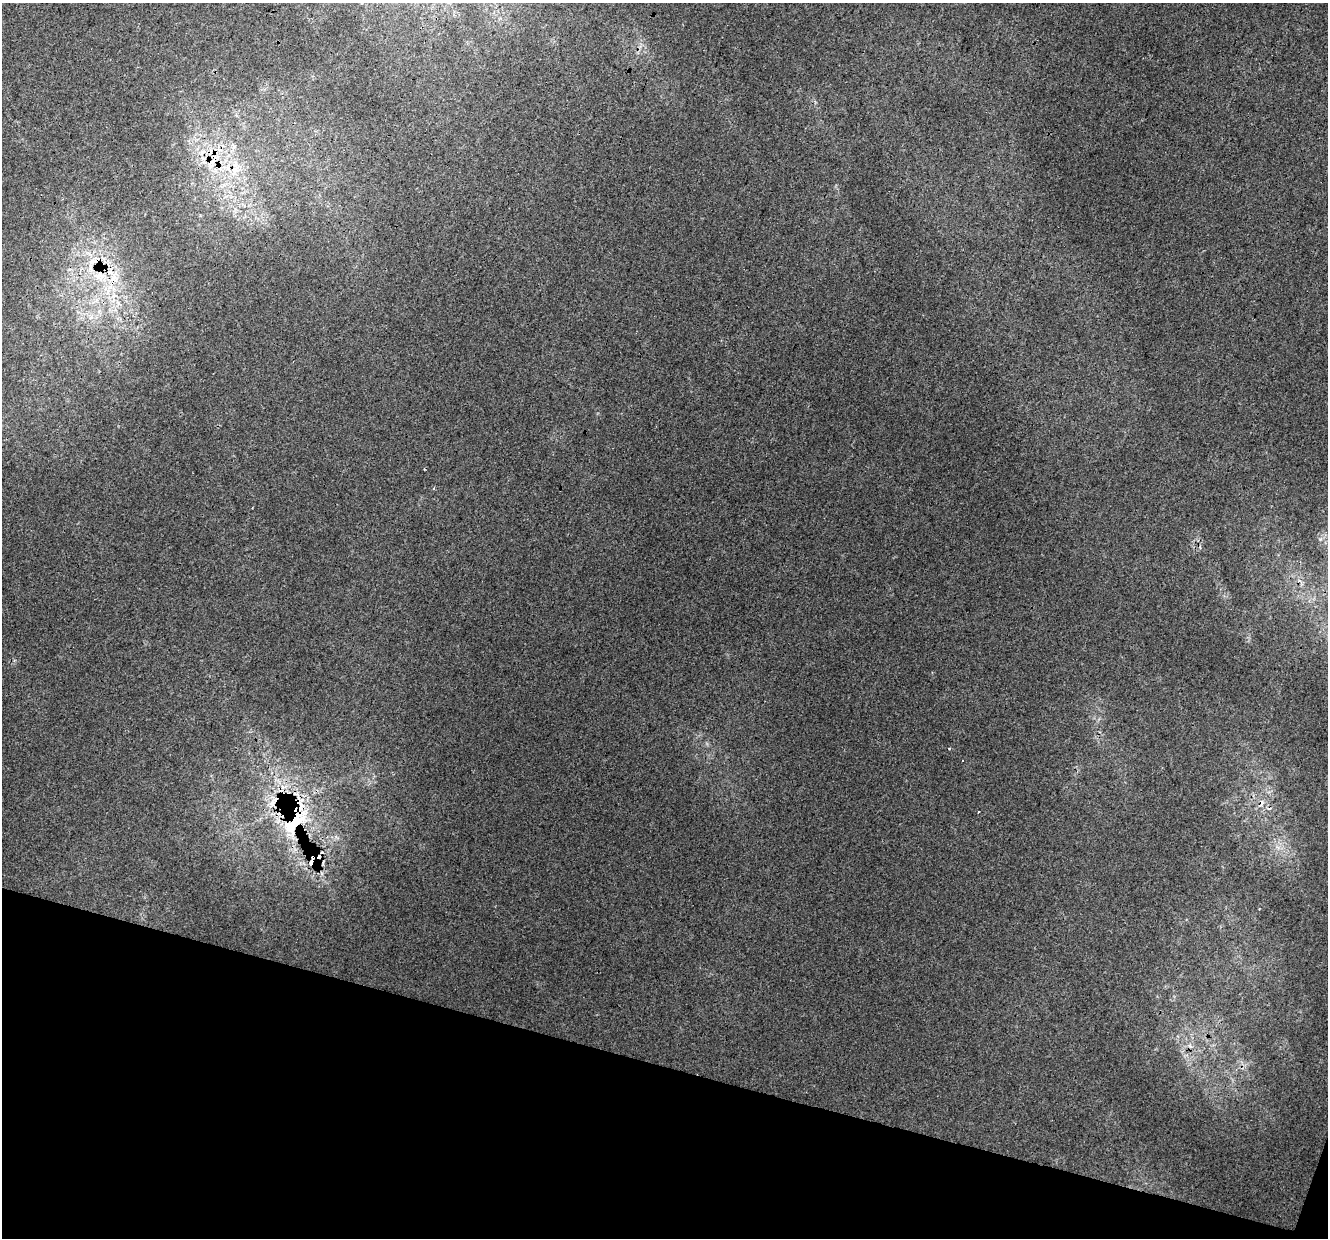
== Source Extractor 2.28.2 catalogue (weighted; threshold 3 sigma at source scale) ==
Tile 15 of 4 x 4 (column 3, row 4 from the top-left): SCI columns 2683-4008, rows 335-1570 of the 5354 x 5551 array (HDU 1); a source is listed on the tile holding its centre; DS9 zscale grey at full resolution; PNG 1330 x 1240 px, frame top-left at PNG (2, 3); no overlay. Shown black and unused: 14% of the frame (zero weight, under 3 of 4 exposures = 5% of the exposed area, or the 3 px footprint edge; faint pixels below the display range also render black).
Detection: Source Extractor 2.28.2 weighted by HDU 2 'WHT'; one run over the whole footprint, this tile lists its part. Background 0.00884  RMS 0.0037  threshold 0.0168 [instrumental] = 3 sigma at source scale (4.5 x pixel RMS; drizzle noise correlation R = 1.50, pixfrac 1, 0.0396/0.0396 arcsec/px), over >= 5 px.
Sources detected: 15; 5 cosmic-ray / hot-pixel residue — not listed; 2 inside a brighter listed object's ellipse — not listed separately; the other 8 listed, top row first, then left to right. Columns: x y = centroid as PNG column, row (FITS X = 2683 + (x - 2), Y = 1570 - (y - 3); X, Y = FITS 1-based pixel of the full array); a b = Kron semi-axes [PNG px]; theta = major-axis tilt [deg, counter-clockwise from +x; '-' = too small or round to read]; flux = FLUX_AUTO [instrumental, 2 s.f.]
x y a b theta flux
212 161 30 11 53 10
235 170 13 11 31 4.9
93 261 34 14 61 13
114 279 14 12 53 5.9
949 748 3 2 - 0.56
273 802 15 7 53 3.8
978 812 3 2 - 0.55
295 822 52 18 47 23
Overlapping masked pixels (flux is a lower limit): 5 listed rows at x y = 212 161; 93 261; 114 279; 273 802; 295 822